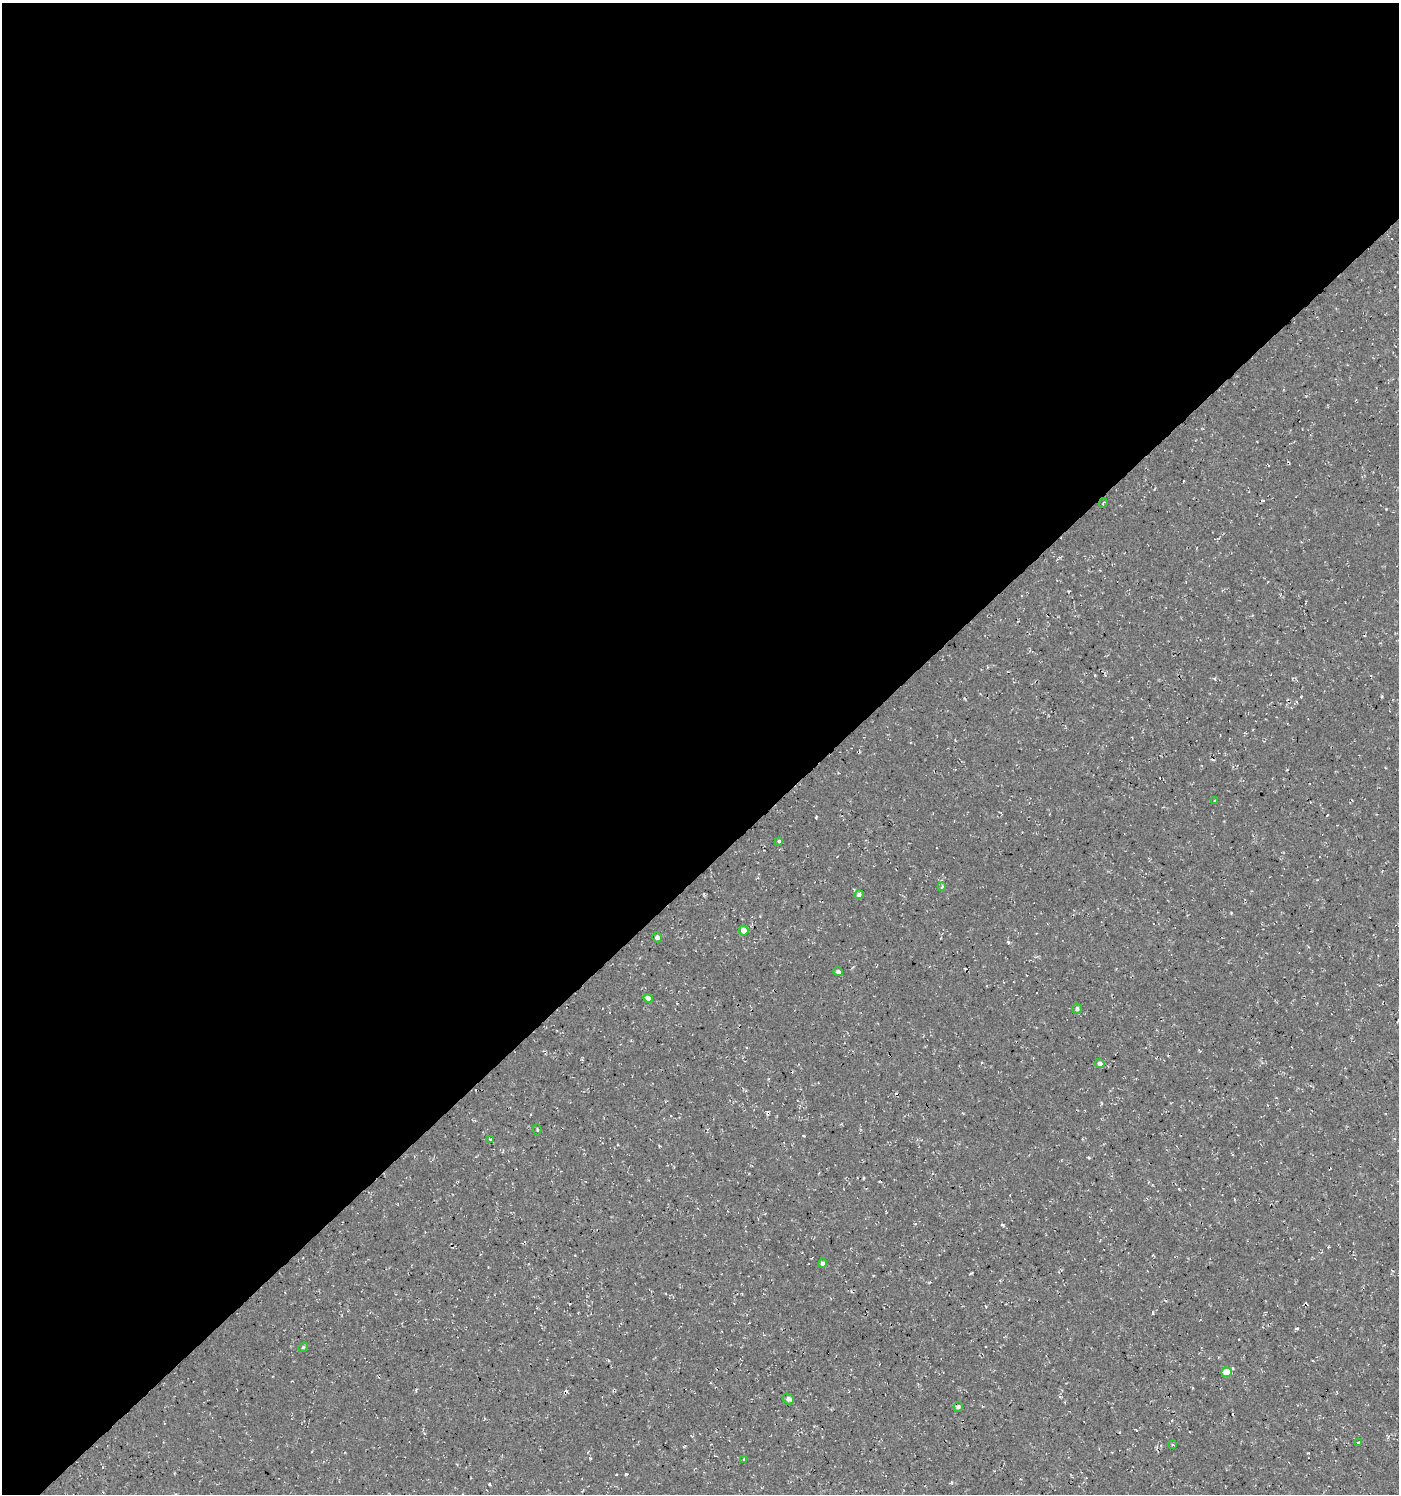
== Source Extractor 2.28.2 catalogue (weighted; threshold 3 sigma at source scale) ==
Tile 2 of 4 x 4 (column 2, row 1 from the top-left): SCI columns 1585-2981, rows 4527-6018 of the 6024 x 6064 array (HDU 1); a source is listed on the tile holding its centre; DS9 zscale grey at full resolution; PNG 1401 x 1496 px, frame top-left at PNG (2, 3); each listed source drawn as its Kron ellipse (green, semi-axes under 4 px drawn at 4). Shown black and unused: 58% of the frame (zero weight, under 3 of 4 exposures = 5% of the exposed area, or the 3 px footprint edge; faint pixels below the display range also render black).
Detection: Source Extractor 2.28.2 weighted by HDU 2 'WHT'; one run over the whole footprint, this tile lists its part. Background 5.99e-04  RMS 0.0029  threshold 0.0132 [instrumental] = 3 sigma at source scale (4.5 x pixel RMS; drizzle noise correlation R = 1.50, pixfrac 1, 0.0396/0.0396 arcsec/px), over >= 5 px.
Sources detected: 24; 3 cosmic-ray / hot-pixel residue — neither listed nor drawn; the other 21 listed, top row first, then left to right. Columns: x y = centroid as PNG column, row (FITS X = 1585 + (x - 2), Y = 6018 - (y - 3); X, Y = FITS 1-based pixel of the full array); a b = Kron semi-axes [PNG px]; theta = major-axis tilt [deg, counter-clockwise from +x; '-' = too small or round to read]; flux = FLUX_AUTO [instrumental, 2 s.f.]
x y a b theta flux
1103 503 5 2 - 0.36
1214 800 3 2 - 0.29
779 841 4 4 - 0.43
942 887 4 2 - 0.4
859 895 4 4 - 0.8
744 930 5 5 - 2
657 937 5 4 - 0.85
838 971 5 4 - 0.83
648 998 4 4 - 1.7
1077 1009 5 5 - 0.6
1100 1063 5 5 - 1.2
537 1130 5 3 - 0.39
491 1139 3 3 - 1.5
822 1263 5 4 - 0.82
303 1347 5 4 - 0.37
1226 1372 5 5 - 5
788 1399 6 5 - 1.3
958 1407 5 4 - 0.64
1358 1442 3 2 - 0.38
1173 1445 3 2 - 0.29
744 1459 3 2 - 0.32